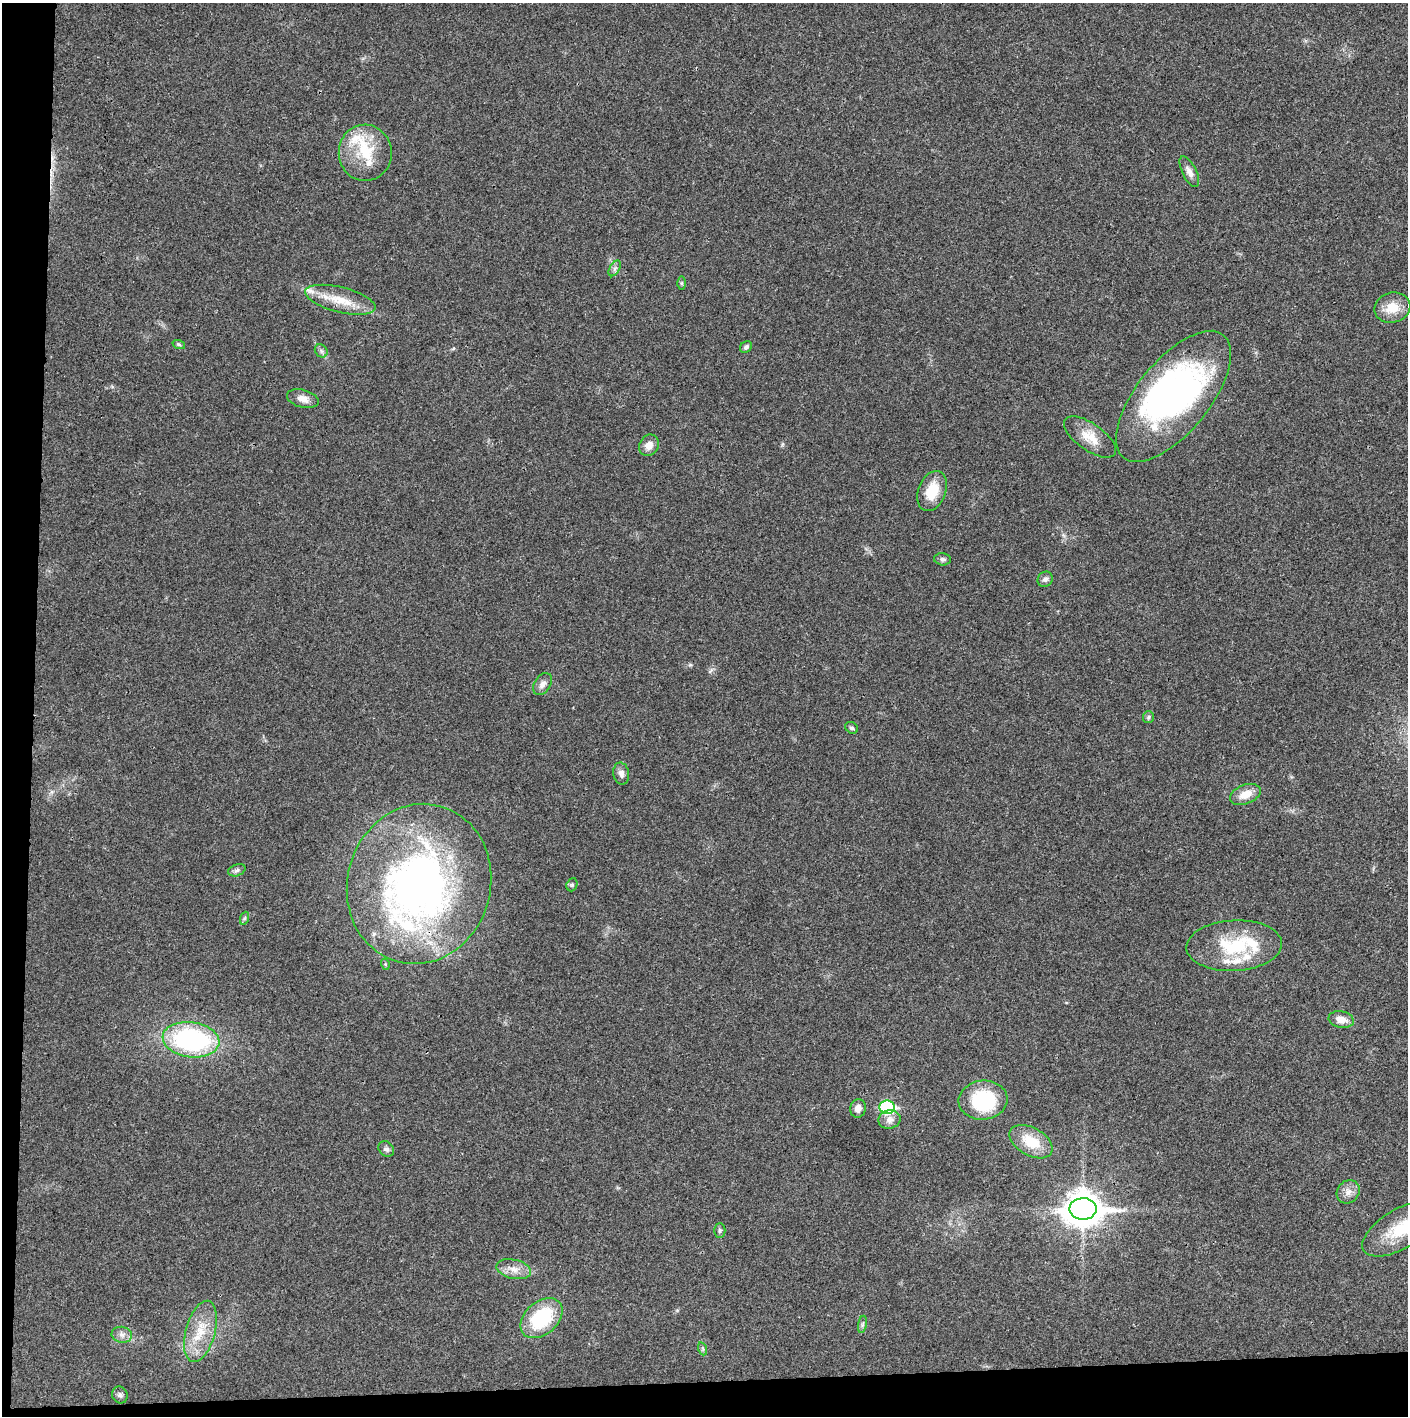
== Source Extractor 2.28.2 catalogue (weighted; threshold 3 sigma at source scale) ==
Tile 7 of 3 x 3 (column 1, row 3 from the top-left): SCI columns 4-1409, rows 1-1414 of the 4221 x 4243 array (HDU 1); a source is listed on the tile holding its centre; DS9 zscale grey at full resolution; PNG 1410 x 1418 px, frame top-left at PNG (2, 3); each listed source drawn as its Kron ellipse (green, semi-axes under 4 px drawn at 4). Shown black and unused: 5% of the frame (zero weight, under 3 of 4 exposures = <1% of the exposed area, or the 3 px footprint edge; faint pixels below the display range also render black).
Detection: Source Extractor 2.28.2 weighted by HDU 2 'WHT'; one run over the whole footprint, this tile lists its part. Background 0.019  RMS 0.0051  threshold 0.0231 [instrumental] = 3 sigma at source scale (4.5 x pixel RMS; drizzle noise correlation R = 1.50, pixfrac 1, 0.05/0.05 arcsec/px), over >= 5 px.
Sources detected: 57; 1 inside a brighter object's white glare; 1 cosmic-ray / hot-pixel residue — neither listed nor drawn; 9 inside a brighter listed object's ellipse — not listed separately; the other 46 listed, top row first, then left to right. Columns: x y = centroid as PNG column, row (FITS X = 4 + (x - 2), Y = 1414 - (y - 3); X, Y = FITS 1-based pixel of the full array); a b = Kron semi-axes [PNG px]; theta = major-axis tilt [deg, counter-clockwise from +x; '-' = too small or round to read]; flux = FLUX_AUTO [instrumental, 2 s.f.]
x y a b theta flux
365 153 28 26 -88 21
1189 172 17 7 -63 3.2
615 268 8 5 59 1.4
682 283 6 4 -90 0.76
340 300 36 12 -14 13
1392 308 18 15 14 9.6
179 345 6 4 -20 0.79
746 347 6 5 - 1.3
321 351 7 6 - 1.3
1174 396 79 36 51 150
303 399 16 9 -15 4.2
1090 437 30 13 -35 9.7
649 445 11 9 58 4.6
932 491 21 13 68 13
943 559 8 6 -6 1.5
1045 579 8 7 - 1.8
542 684 12 8 56 3
1148 717 6 5 - 1
852 728 7 5 -31 1.1
621 774 11 8 -79 2.5
1245 794 16 9 21 6.9
237 870 9 5 20 1.4
419 884 81 71 74 250
572 885 7 5 69 0.9
245 918 7 4 70 0.89
1234 946 48 25 3 32
385 964 5 3 - 0.54
1341 1019 13 8 -11 5.2
191 1040 28 17 -7 79
983 1100 24 19 6 36
887 1107 8 6 -8 51
858 1108 9 8 - 3.3
889 1119 11 9 12 3.1
1031 1142 23 14 -30 14
386 1149 9 7 -41 1.8
1348 1192 12 10 45 3.9
1083 1209 13 10 1 980
1400 1229 43 19 31 25
720 1230 7 5 90 1
514 1269 17 9 -13 5.1
541 1318 24 16 41 34
862 1324 9 4 80 1.1
200 1331 31 14 75 15
122 1335 10 8 -9 2.5
703 1349 6 4 -72 0.81
120 1395 9 7 -61 1.6
Overlapping masked pixels (flux is a lower limit): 1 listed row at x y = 419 884
Isophote crosses this tile's border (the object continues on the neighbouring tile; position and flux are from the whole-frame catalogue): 1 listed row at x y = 1400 1229